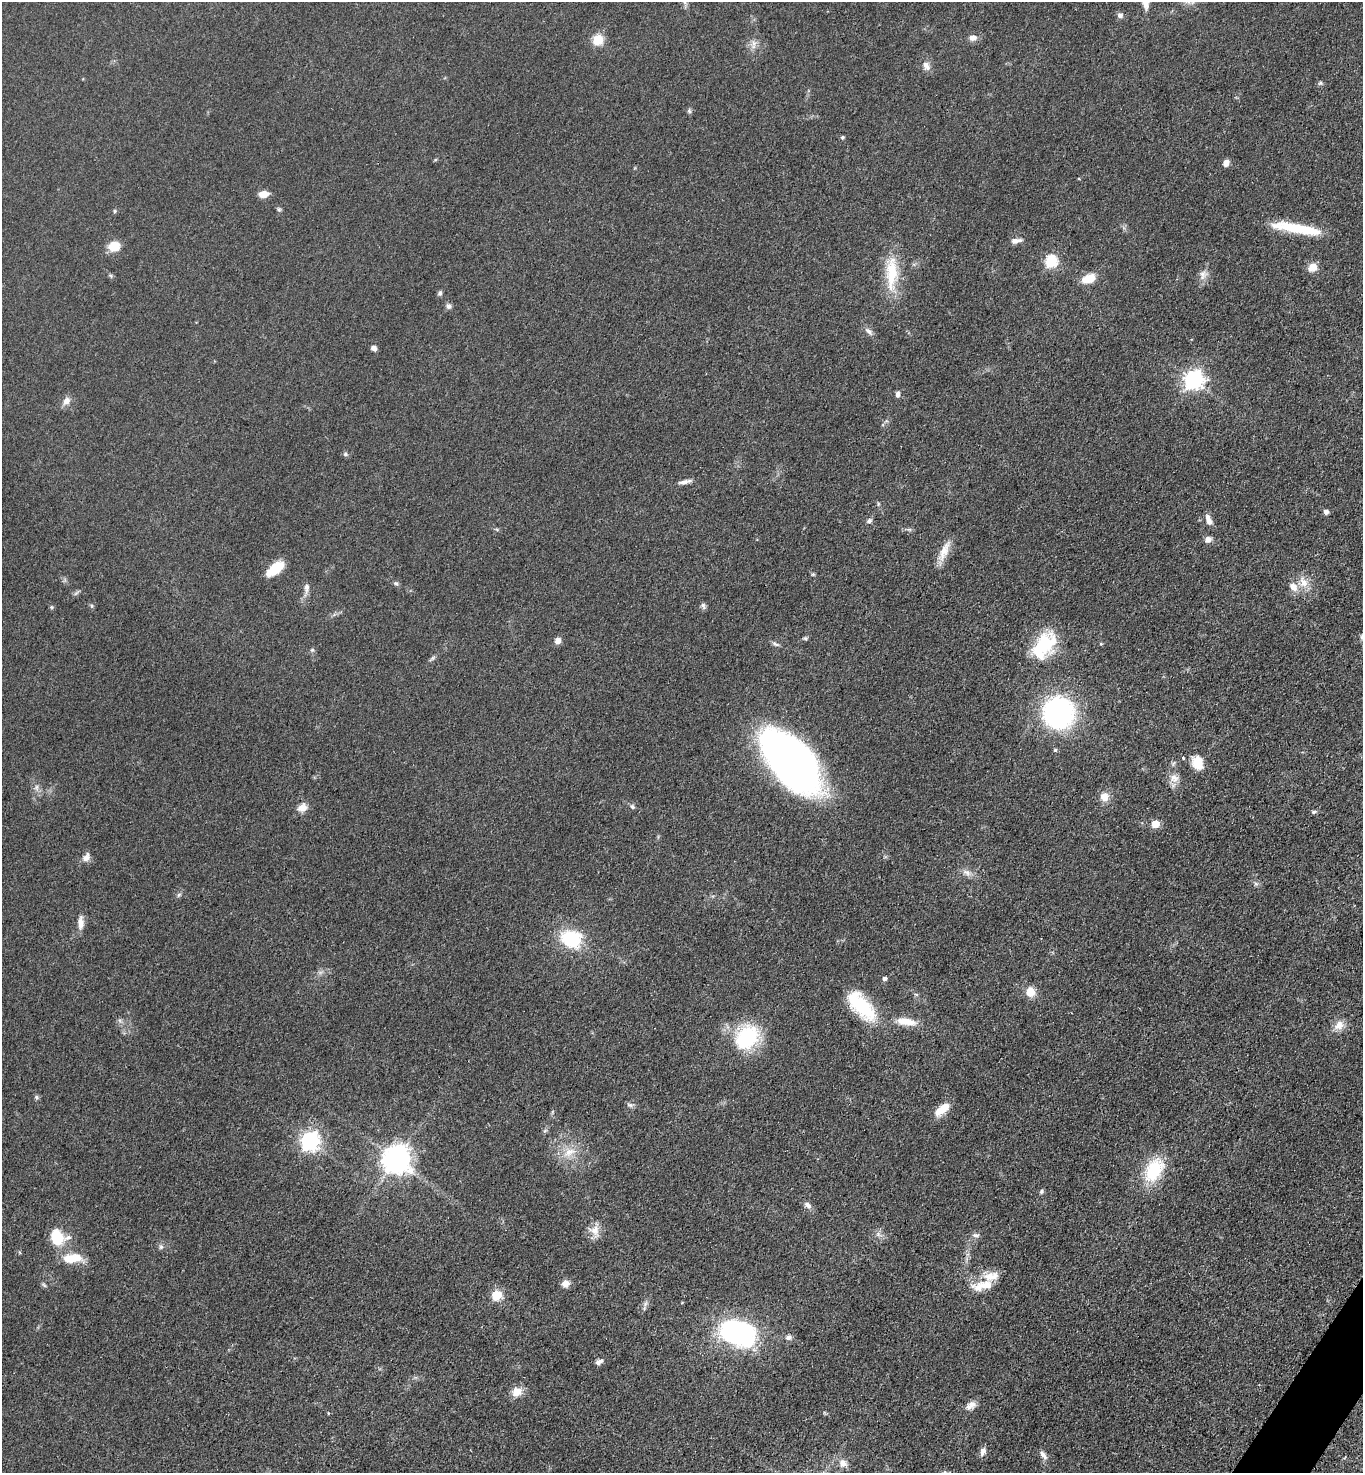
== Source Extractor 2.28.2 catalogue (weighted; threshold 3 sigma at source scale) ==
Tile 6 of 4 x 4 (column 2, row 2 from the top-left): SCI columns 1681-3041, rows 2971-4441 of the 5943 x 5939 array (HDU 1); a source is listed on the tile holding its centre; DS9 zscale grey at full resolution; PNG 1365 x 1475 px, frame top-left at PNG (2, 2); no overlay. Shown black and unused: <1% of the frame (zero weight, under 3 of 4 exposures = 3% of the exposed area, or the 3 px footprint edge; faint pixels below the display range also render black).
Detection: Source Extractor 2.28.2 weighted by HDU 2 'WHT'; one run over the whole footprint, this tile lists its part. Background 0.0414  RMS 0.0059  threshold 0.0268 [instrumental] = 3 sigma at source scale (4.5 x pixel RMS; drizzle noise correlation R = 1.50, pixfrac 1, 0.05/0.05 arcsec/px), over >= 5 px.
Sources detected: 112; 1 inside a brighter object's white glare — not listed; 5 inside a brighter listed object's ellipse — not listed separately; the other 106 listed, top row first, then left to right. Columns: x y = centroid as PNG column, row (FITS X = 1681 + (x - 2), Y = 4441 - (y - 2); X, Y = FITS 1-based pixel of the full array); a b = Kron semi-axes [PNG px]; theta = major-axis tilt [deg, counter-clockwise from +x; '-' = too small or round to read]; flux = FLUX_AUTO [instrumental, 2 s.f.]
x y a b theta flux
684 2 9 4 -81 1.6
1120 15 6 6 - 2.2
973 38 9 7 4 3.4
598 40 5 5 - 41
754 43 7 6 - 2.3
926 66 13 8 -59 3.7
1320 83 6 5 - 1
689 111 6 5 - 1.1
842 137 5 4 - 1
1226 163 8 6 63 3
263 194 9 6 13 6
279 209 6 5 - 1
115 211 5 3 - 0.71
1297 228 56 10 -10 27
1016 241 15 6 9 3
114 246 12 10 18 10
1051 261 6 6 - 64
1313 267 12 10 29 5.2
892 273 47 14 88 24
1203 275 14 10 78 4.2
111 276 6 4 -71 0.85
1089 278 13 8 18 12
440 293 6 6 - 1.3
448 306 8 7 - 1.9
869 331 12 6 -42 2.7
374 348 6 5 - 2.4
1193 380 8 7 - 270
898 394 7 5 84 2.1
66 401 10 8 48 3.8
345 454 6 5 - 1.1
685 482 18 5 11 2.9
878 504 6 3 73 0.66
1326 512 4 4 - 2.9
869 521 7 6 - 1.7
1209 521 9 7 -67 3.2
1208 539 9 7 22 3
944 551 29 9 66 8
275 568 20 10 38 15
813 574 5 5 - 0.74
1303 582 17 12 -71 7.2
396 583 7 5 -46 1.2
307 588 14 6 90 3
76 593 8 4 45 1.2
91 606 6 4 -89 0.84
703 606 9 5 -71 1.5
51 607 6 4 -89 0.73
805 638 6 5 - 1
558 641 8 7 - 3.3
775 644 10 5 -33 1.6
1101 644 4 4 - 0.74
1045 645 34 24 67 30
312 650 6 5 - 1.1
432 659 11 4 42 1.3
1059 713 24 23 - 130
1055 750 5 5 - 0.82
1183 758 4 3 - 1.3
791 761 68 35 -49 280
1197 762 16 12 -74 9.9
1174 778 13 11 -7 4.9
36 788 9 6 84 2
1104 797 9 8 - 6.8
632 806 7 5 -57 1.4
302 808 11 10 - 5.2
1313 812 7 5 16 1.1
1155 824 5 5 - 17
86 857 12 8 58 3.5
967 872 13 8 -21 3.5
1256 884 7 4 -19 1.2
179 895 6 5 - 1.1
80 923 17 7 89 4.8
571 939 17 13 -25 42
884 979 5 4 - 1.8
1030 992 11 10 - 7.8
861 1006 39 19 -50 36
906 1022 28 10 -8 9.8
1339 1025 15 11 41 5.8
747 1037 33 25 48 42
36 1097 7 5 -29 1.1
630 1105 9 5 -11 1.6
942 1109 20 9 37 9.7
545 1131 7 5 31 1
310 1141 8 7 - 200
569 1152 20 11 23 9.2
396 1160 9 9 - 790
1154 1170 29 18 60 29
1041 1192 6 5 - 1.2
808 1205 11 7 -41 2.7
594 1231 19 14 -64 6.5
878 1234 9 5 -31 2
976 1235 11 6 0 1.9
57 1237 19 14 -72 18
161 1247 7 5 44 1.3
73 1258 24 11 5 12
565 1284 9 8 - 3.9
44 1285 7 4 -45 1
982 1286 32 12 11 11
496 1295 6 5 - 34
645 1304 9 5 55 1.7
738 1333 32 20 -16 130
788 1337 8 7 - 2.2
599 1362 10 6 33 2.4
517 1392 13 11 25 6.3
971 1405 13 8 30 4.1
983 1451 11 7 67 3.1
1043 1455 13 6 -52 2.8
843 1463 10 9 - 4.4
Isophote crosses this tile's border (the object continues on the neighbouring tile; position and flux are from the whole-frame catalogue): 1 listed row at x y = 684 2